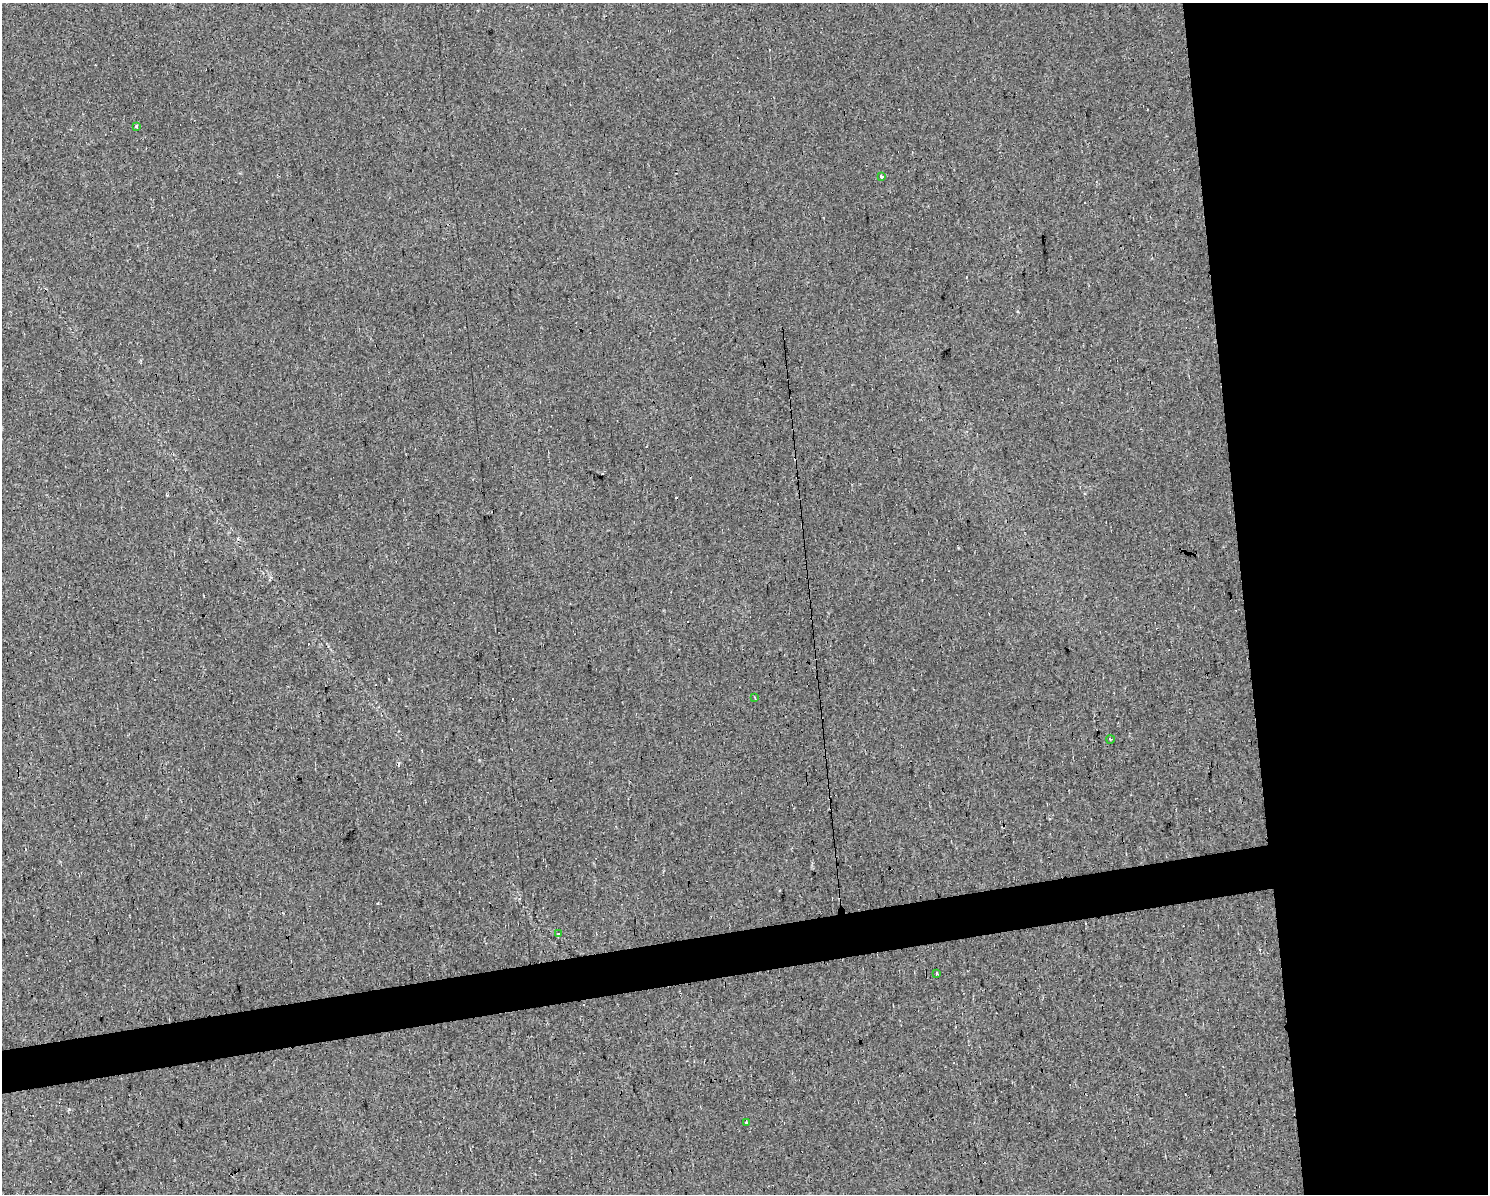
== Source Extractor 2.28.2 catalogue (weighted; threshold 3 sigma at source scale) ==
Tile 6 of 3 x 4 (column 3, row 2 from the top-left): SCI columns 3034-4519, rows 2387-3578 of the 4537 x 4771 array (HDU 1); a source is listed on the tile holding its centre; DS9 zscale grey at full resolution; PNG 1490 x 1196 px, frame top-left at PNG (2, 3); each listed source drawn as its Kron ellipse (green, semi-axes under 4 px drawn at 4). Shown black and unused: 20% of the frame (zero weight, under 2 of 3 exposures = <1% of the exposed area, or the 3 px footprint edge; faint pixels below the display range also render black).
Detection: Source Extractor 2.28.2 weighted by HDU 2 'WHT'; one run over the whole footprint, this tile lists its part. Background 0.0262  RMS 0.0059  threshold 0.0264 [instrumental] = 3 sigma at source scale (4.5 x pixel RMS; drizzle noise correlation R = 1.50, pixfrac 1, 0.0396/0.0396 arcsec/px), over >= 5 px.
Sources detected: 13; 6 cosmic-ray / hot-pixel residue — neither listed nor drawn; the other 7 listed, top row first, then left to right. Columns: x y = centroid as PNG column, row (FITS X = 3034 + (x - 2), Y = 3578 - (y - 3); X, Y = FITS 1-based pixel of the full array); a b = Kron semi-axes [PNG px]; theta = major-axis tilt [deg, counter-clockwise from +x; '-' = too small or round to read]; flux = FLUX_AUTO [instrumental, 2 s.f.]
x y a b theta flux
137 127 3 3 - 2.5
882 177 3 3 - 1.7
755 698 3 2 - 1.7
1110 739 4 3 - 0.52
558 934 3 3 - 3.3
937 974 3 3 - 4.2
746 1122 3 3 - 1.2